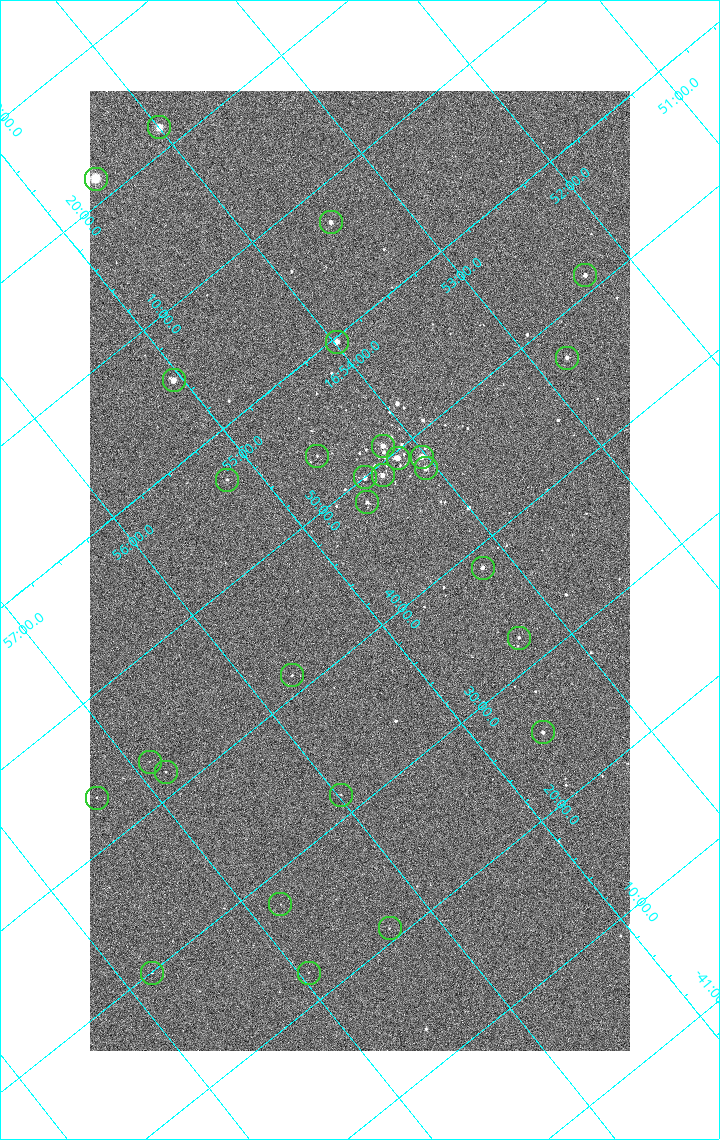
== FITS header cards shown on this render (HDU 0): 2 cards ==
NAXIS1  =                 1080 / length of data axis 1
NAXIS2  =                 1920 / length of data axis 2

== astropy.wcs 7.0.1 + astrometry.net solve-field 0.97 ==
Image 1080 x 1920 px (HDU 0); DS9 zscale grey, zoomed out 1/2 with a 90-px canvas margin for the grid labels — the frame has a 2x2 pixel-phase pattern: neighbouring pixels differ more than pixels two apart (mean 1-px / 2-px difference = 1.281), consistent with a one-shot-colour (mosaic) sensor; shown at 1/2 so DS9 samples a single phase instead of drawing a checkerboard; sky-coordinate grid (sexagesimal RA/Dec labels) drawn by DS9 from the SOLVED WCS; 28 Tycho-2 reference stars matched to detected sources circled (green)
Header WCS: none
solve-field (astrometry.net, Tycho-2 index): SOLVED blind (the file carries no WCS)
Solved WCS: RA---TAN-SIP/DEC--TAN-SIP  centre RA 16:54:53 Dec -41:44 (253.72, -41.74 deg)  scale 2.38 arcsec/px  FOV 42.8' x 76.0'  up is -141 deg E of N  parity flipped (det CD > 0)
(file carries no celestial WCS; the grid is the blind solution)
Tycho-2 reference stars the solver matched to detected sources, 28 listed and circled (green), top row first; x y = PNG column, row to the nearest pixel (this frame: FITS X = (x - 90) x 2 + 1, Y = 1920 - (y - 91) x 2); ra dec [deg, ICRS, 3 dp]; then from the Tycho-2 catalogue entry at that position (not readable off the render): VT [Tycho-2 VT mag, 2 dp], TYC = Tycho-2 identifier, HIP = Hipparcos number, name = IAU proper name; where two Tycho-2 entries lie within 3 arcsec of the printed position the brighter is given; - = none
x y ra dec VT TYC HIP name
159 127 253.499 -42.362 4.82 7876-2743-1 82671 -
96 179 253.646 -42.361 3.76 7876-2871-1 82729 -
330 222 253.369 -42.121 7.31 7876-1152-1 - -
585 276 253.080 -41.855 6.51 7876-2659-1 82543 -
337 342 253.495 -41.994 6.38 7876-309-1 82669 -
567 358 253.197 -41.786 7.01 7876-2053-1 - -
174 380 253.764 -42.091 6.35 7876-2597-1 82783 -
383 446 253.549 -41.849 6.39 7876-2229-1 - -
317 456 253.650 -41.894 9.98 7876-253-1 - -
422 457 253.508 -41.806 5.47 7876-2191-1 82676 -
398 458 253.542 -41.825 6.07 7876-2204-1 82691 -
426 468 253.515 -41.792 6.56 7876-2254-1 - -
382 476 253.582 -41.820 6.62 7876-2640-1 82706 -
365 478 253.608 -41.832 7.44 7876-2319-1 - -
227 480 253.801 -41.944 9.16 7876-1486-1 - -
367 502 253.633 -41.805 7.76 7876-1997-1 - -
482 568 253.548 -41.642 7.21 7876-2339-1 - -
518 638 253.576 -41.540 8.52 7876-1880-1 - -
292 676 253.929 -41.690 9.45 7876-1772-1 - -
542 732 253.649 -41.423 8.08 7876-2472-1 - -
150 762 254.222 -41.719 10.94 7876-2588-1 - -
166 772 254.210 -41.695 10.00 7876-2426-1 - -
341 795 253.994 -41.527 10.16 7876-2126-1 - -
96 798 254.334 -41.726 10.46 7876-2739-1 - -
280 904 254.199 -41.464 10.79 7876-2221-1 - -
390 928 254.075 -41.350 10.73 7876-1756-1 - -
308 973 254.236 -41.370 10.62 7876-1948-1 - -
152 974 254.451 -41.499 10.62 7876-2486-1 - -